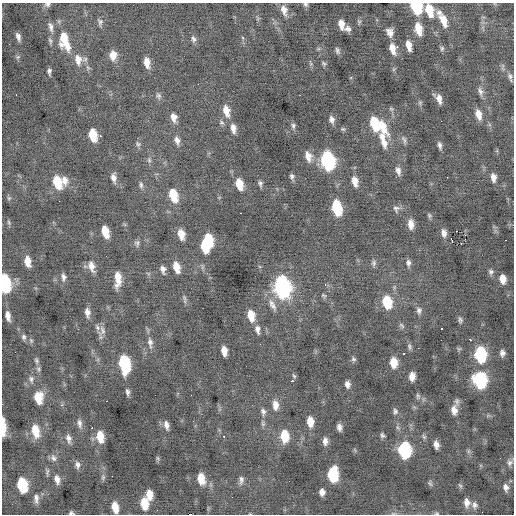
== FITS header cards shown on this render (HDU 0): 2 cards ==
NAXIS1  =                  512 / Axis length
NAXIS2  =                  512 / Axis length

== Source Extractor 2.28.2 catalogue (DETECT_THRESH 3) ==
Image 512 x 512 px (HDU 0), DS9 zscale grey, 1 PNG px = 1 image px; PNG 516 x 516 px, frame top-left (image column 1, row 512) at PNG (2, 3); no overlay
Background -0.151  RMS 0.91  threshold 2.74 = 3 sigma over >= 5 px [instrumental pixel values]
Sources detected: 194; all 194 listed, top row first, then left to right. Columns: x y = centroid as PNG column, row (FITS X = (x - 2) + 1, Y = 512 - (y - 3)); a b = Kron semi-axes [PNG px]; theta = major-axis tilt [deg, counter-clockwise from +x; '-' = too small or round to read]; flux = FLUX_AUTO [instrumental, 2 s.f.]
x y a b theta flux
47 4 7 6 - 170
305 4 6 5 - 110
416 7 10 8 -62 3200
284 10 13 7 -74 450
429 10 12 7 -73 1300
439 12 9 8 - 290
443 20 17 8 -66 820
100 22 10 6 -82 180
359 22 5 5 - 93
341 24 9 5 -79 550
51 27 14 6 -75 300
348 29 7 6 - 220
418 29 13 7 -78 910
390 32 9 7 -65 360
18 37 8 4 -74 250
243 37 3 2 - 740
193 39 9 6 -80 200
50 41 9 5 -69 140
64 41 24 11 -75 1800
408 45 9 5 -77 550
397 46 3 2 - 70
442 48 7 5 88 120
392 49 10 7 -78 560
337 51 8 4 -71 150
113 55 11 8 88 570
18 57 6 5 - 110
78 60 16 11 -78 740
147 62 10 6 -80 570
324 63 7 4 -38 100
49 71 7 4 -90 170
510 77 11 5 -74 190
480 91 12 6 -73 250
16 95 3 2 - 70
300 95 2 2 - 520
158 96 10 8 -65 190
439 99 10 5 -77 350
420 103 6 5 - 96
391 109 6 5 - 100
226 111 13 7 -76 630
478 114 11 6 -74 510
174 117 10 7 -75 410
332 119 8 6 -79 280
441 121 2 2 - 95
222 122 7 6 - 140
374 123 12 7 -74 1900
293 126 8 5 -87 150
382 126 22 9 -64 1100
233 128 10 6 -81 370
343 129 6 5 - 93
93 135 10 6 -77 1300
100 136 3 2 - 310
177 140 10 7 -70 290
383 140 24 8 -74 670
404 140 12 5 -68 160
138 144 8 6 -46 140
440 145 9 4 -74 190
308 156 12 8 -74 520
149 160 8 5 -88 150
327 161 12 8 -75 9500
398 171 10 6 -78 290
292 176 6 4 -74 160
447 177 2 2 - 75
493 177 10 6 -82 370
113 178 11 6 -81 330
64 180 11 8 -76 420
355 181 11 7 -78 500
57 182 12 8 -72 1700
260 183 8 5 -76 150
239 184 11 7 -74 990
141 185 10 5 -85 170
173 195 12 7 -74 1500
9 198 6 5 - 100
337 208 12 7 -78 2600
396 209 10 8 -81 210
240 213 2 2 - 92
429 215 7 5 -61 110
9 222 7 4 -71 100
411 224 11 7 -84 470
105 232 10 6 -75 1000
444 233 10 6 -77 320
181 234 10 6 -76 630
465 235 2 2 - 340
451 238 3 3 - 570
208 240 11 7 -73 1700
506 240 2 2 - 200
137 243 8 7 - 170
461 244 2 2 - 140
204 246 11 6 -73 1300
106 256 2 2 - 28
28 261 10 6 -82 630
374 263 9 6 83 160
408 263 9 6 -87 210
91 266 14 8 -73 480
176 267 10 6 -75 720
163 269 8 5 -78 250
491 272 7 6 - 160
63 277 9 5 -84 230
118 279 15 6 89 860
503 279 8 6 -80 590
5 283 12 7 -81 5900
325 284 3 2 - 190
282 287 13 9 -78 16000
324 295 7 5 -20 96
184 299 12 4 -81 140
387 302 12 8 -78 2000
273 306 13 7 -64 350
419 310 10 7 -89 230
87 312 10 6 -83 340
8 316 10 5 -79 350
251 316 11 7 -79 870
460 320 9 6 -75 150
402 325 10 5 -49 140
257 329 11 6 -79 270
442 329 3 2 - 210
102 330 16 10 69 380
24 337 7 6 - 140
441 340 2 2 - 23
470 340 3 2 - 350
31 341 7 5 -54 120
150 343 15 7 -82 380
410 347 9 5 -74 150
418 348 2 2 - 150
224 351 9 5 -82 520
404 353 3 2 - 480
502 353 6 5 - 220
480 354 11 8 -83 4600
353 359 7 5 -34 120
36 360 9 5 -72 140
393 362 9 6 -84 910
124 364 14 7 -80 4800
38 369 6 5 - 120
294 376 7 4 -54 87
412 376 8 5 -90 480
31 379 9 7 -74 210
480 380 11 9 -76 6000
292 381 3 2 - 260
347 384 7 5 -82 250
127 392 9 5 -79 170
191 395 2 2 - 30
418 396 9 5 -89 130
38 397 12 9 -88 1000
107 401 3 2 - 430
457 401 10 6 -83 160
62 405 5 5 - 94
275 405 12 7 -85 490
454 410 11 7 -87 440
395 411 8 6 86 160
263 412 11 7 -76 240
2 421 6 3 84 280
193 421 2 2 - 42
310 422 10 6 -86 810
79 423 12 6 -81 260
263 424 8 6 -89 140
166 425 11 6 -75 280
339 427 7 5 -82 250
3 428 13 5 88 700
91 428 3 3 - 570
35 431 13 7 -77 1000
382 435 6 4 -70 140
224 436 3 2 - 94
284 436 11 8 -84 1800
100 437 12 7 -81 930
424 437 8 5 -54 110
68 438 12 6 -77 280
325 441 9 6 -90 310
436 445 7 5 -79 330
404 450 11 8 -84 6300
468 451 7 4 90 110
53 458 10 7 -65 240
158 458 7 4 -70 93
510 463 9 7 50 200
77 465 9 7 -82 240
47 472 11 4 79 130
333 475 11 7 88 3200
112 476 2 2 - 320
103 477 9 5 81 150
57 479 11 6 -76 370
201 479 11 7 -78 900
241 480 12 6 85 230
430 483 8 4 -73 100
22 485 11 7 -78 3200
460 486 8 4 -56 97
506 487 8 6 -79 260
322 492 6 5 - 330
149 495 10 6 -85 680
36 498 13 6 -88 280
467 502 9 6 -85 370
144 504 11 7 -85 1300
474 505 9 7 -80 220
115 507 10 6 -79 830
71 513 6 5 - 120
393 513 8 3 5 86
437 513 6 5 - 87
189 514 4 2 - 1100
At the frame edge (FLAGS 8, measured only in part): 10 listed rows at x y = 47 4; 305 4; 416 7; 5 283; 2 421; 3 428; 71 513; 393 513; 437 513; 189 514